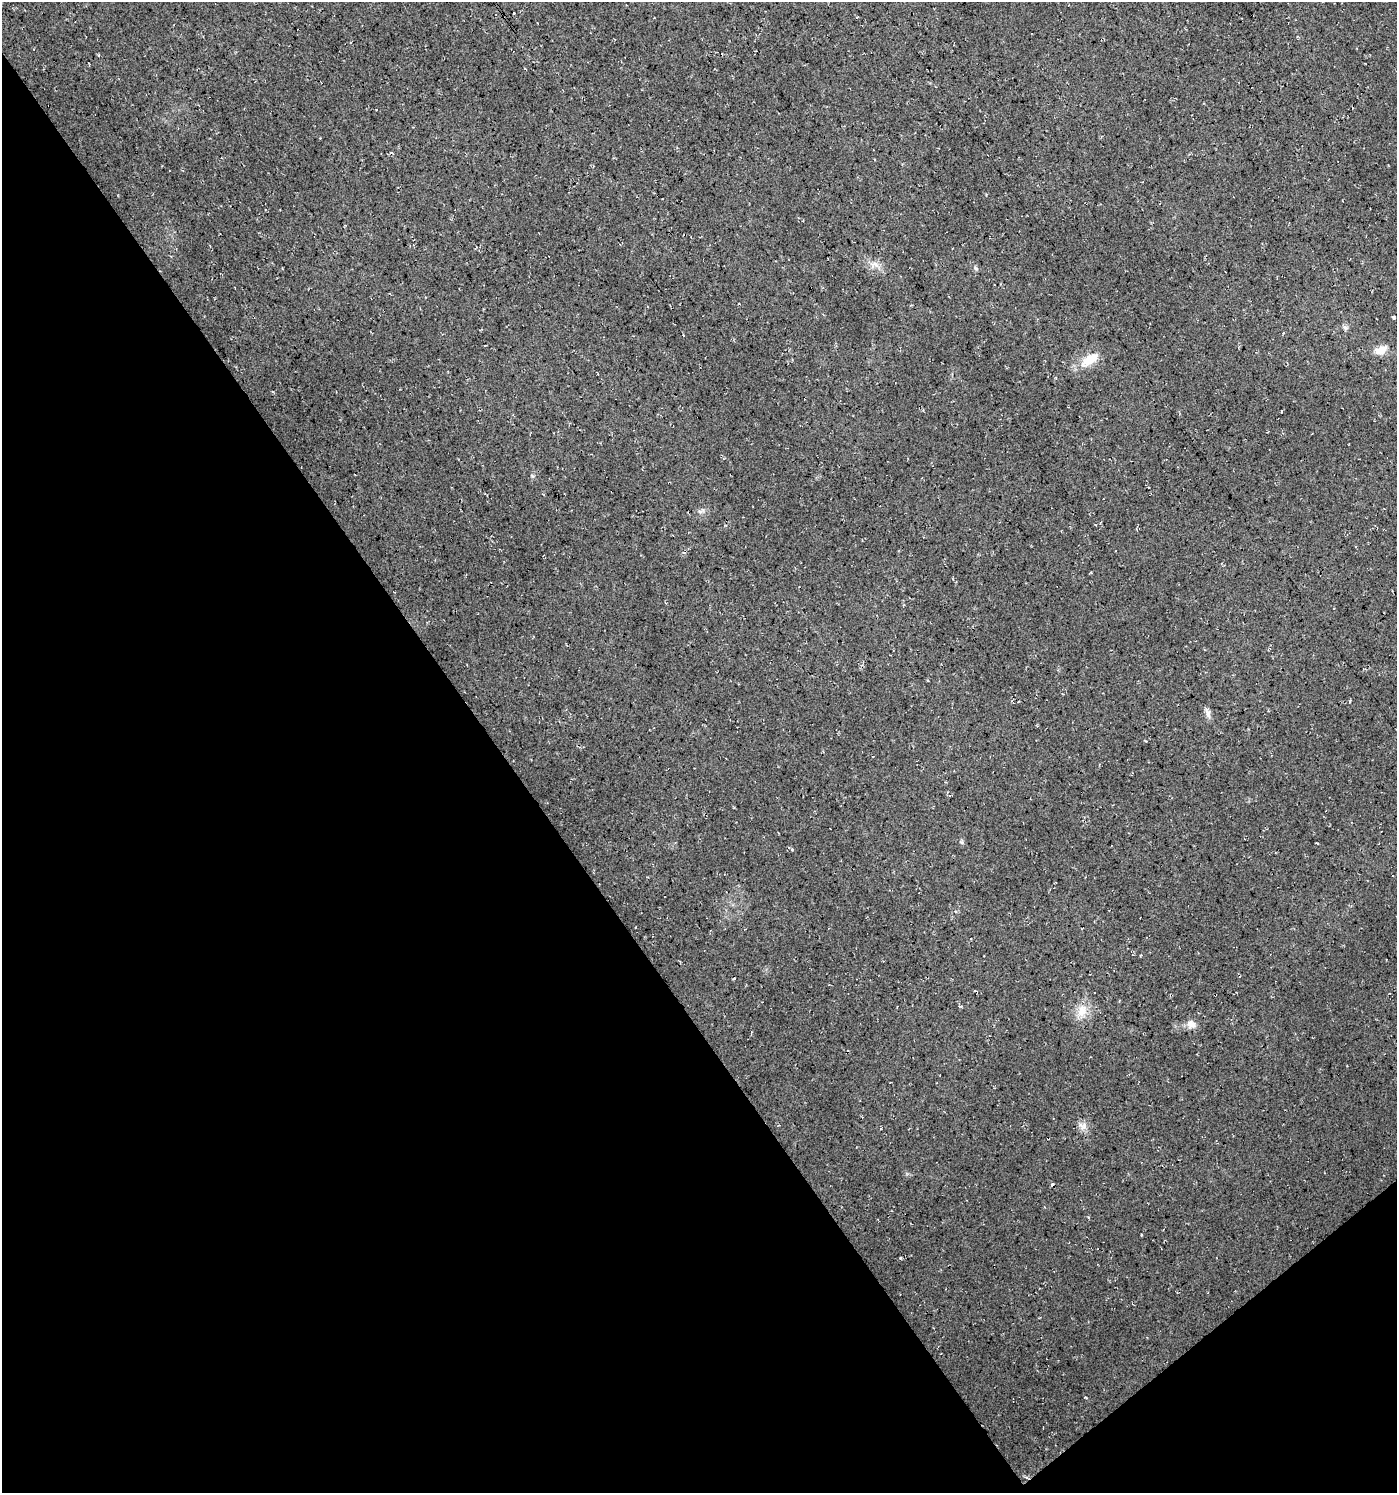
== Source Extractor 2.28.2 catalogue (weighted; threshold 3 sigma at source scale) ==
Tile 14 of 4 x 4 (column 2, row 4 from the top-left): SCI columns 1526-2920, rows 4-1494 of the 5906 x 5968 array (HDU 1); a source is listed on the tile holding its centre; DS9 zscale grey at full resolution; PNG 1399 x 1495 px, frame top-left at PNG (2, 2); no overlay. Shown black and unused: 38% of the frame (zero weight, under 3 of 4 exposures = <1% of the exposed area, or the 3 px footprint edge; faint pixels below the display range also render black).
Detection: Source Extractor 2.28.2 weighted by HDU 2 'WHT'; one run over the whole footprint, this tile lists its part. Background 0.022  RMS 0.0063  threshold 0.0281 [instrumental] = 3 sigma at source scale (4.5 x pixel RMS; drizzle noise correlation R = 1.50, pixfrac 1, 0.0396/0.0396 arcsec/px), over >= 5 px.
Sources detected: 17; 1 cosmic-ray / hot-pixel residue — not listed; the other 16 listed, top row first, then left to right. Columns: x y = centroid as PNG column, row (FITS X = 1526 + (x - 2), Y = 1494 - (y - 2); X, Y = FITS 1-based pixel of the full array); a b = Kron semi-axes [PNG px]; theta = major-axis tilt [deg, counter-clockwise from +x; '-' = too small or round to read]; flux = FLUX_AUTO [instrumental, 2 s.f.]
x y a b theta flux
513 13 3 2 - 0.65
875 264 11 5 -45 2.9
976 268 7 5 -23 1.2
1394 317 4 3 - 0.76
1345 328 8 6 -1 1.5
1381 350 15 9 24 6.6
1090 360 28 12 33 11
1091 572 4 2 - 0.53
1208 713 12 6 -75 2.9
961 842 6 4 -44 0.95
975 991 4 2 - 0.74
1119 1001 4 3 - 0.48
1082 1011 17 12 78 8.8
1191 1024 13 10 -33 4
1083 1126 13 9 -28 3.8
1141 1235 2 2 - 0.51
Unlisted compact peaks at least as high as the median listed source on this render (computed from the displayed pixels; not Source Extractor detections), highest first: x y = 532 476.